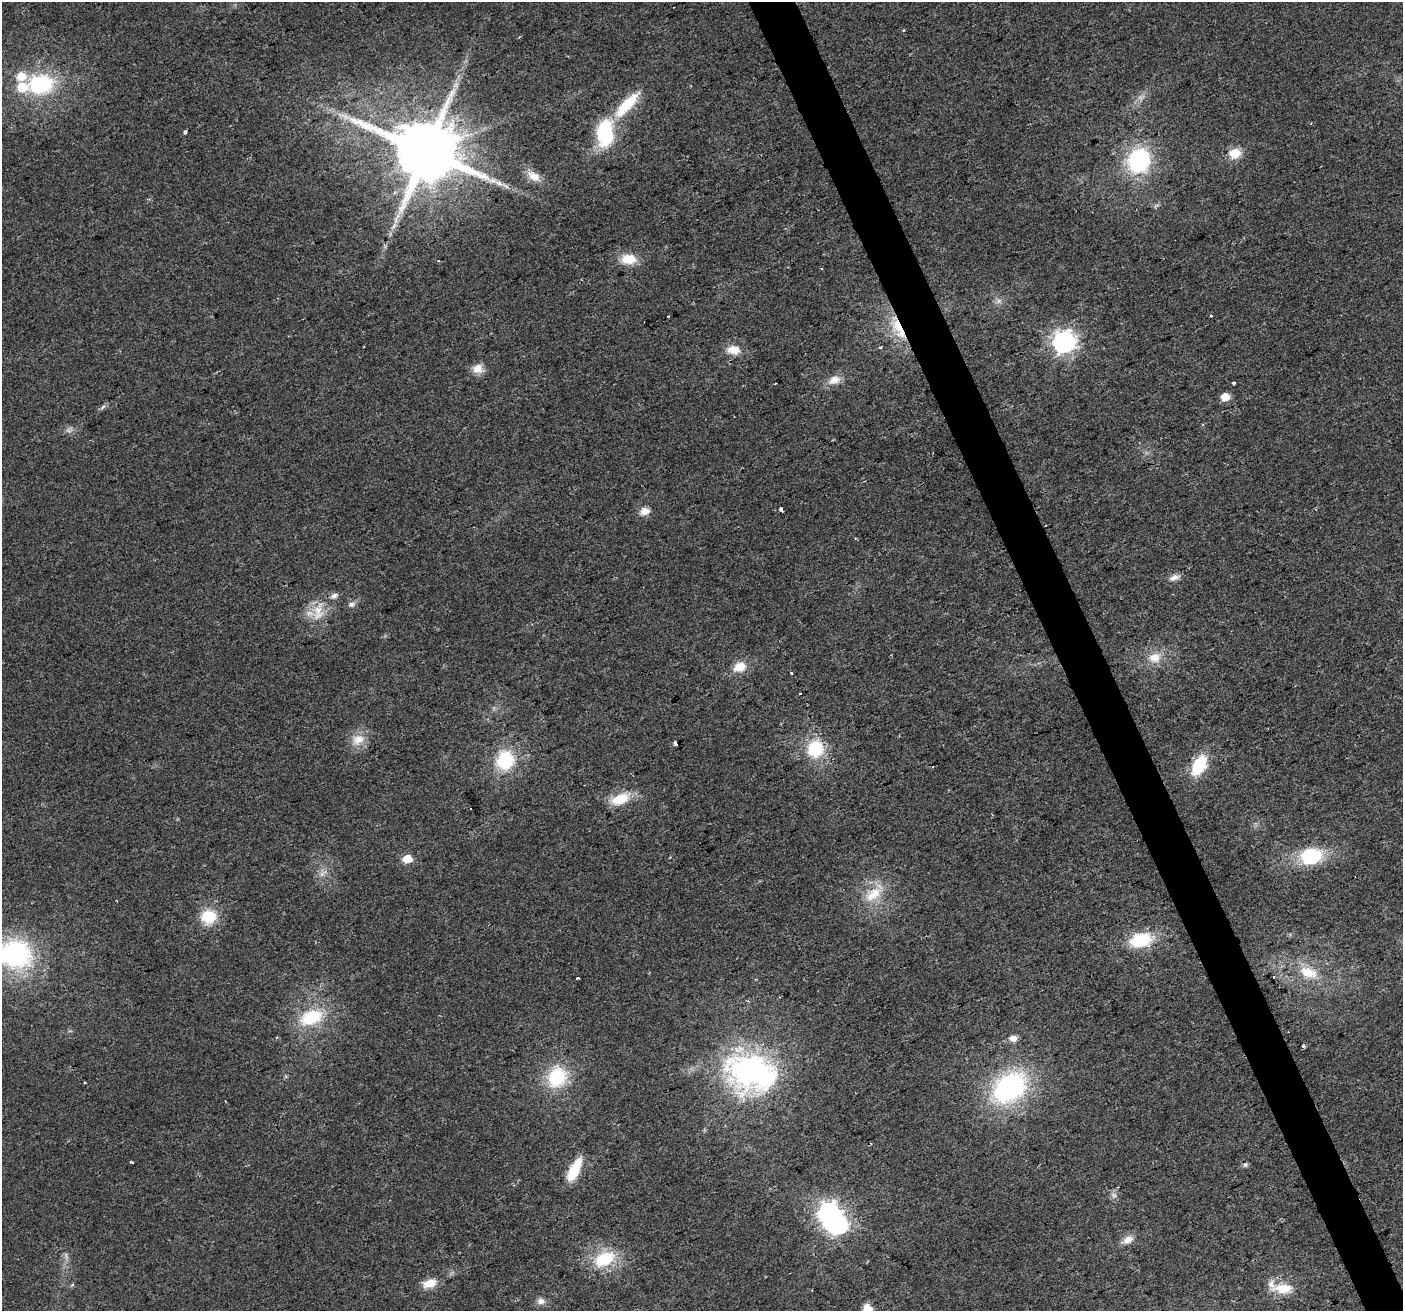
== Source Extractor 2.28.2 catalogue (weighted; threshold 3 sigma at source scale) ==
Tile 6 of 4 x 4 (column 2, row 2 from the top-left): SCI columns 1404-2804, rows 2760-4068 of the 5607 x 5461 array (HDU 1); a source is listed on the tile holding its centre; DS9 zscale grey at full resolution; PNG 1405 x 1313 px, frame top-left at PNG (2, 2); no overlay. Shown black and unused: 3% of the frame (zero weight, under 2 of 3 exposures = <1% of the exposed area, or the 3 px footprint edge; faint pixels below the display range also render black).
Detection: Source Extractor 2.28.2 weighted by HDU 2 'WHT'; one run over the whole footprint, this tile lists its part. Background 0.0293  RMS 0.0063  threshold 0.0285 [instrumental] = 3 sigma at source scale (4.5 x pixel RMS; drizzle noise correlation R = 1.50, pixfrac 1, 0.0396/0.0396 arcsec/px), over >= 5 px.
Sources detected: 80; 3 too faint to see at this stretch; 1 inside a brighter object's white glare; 6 cosmic-ray / hot-pixel residue — not listed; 3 inside a brighter listed object's ellipse — not listed separately; the other 67 listed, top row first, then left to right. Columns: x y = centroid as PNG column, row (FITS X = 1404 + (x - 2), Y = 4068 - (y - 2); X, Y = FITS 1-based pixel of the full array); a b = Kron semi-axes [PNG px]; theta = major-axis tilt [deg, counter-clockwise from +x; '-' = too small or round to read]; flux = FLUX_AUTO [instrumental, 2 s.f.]
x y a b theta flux
904 30 3 3 - 1.3
40 84 29 22 9 57
456 85 9 7 37 2.9
627 105 39 12 47 25
605 133 29 17 86 47
426 151 19 16 -9 7200
1235 153 12 10 20 12
1139 161 24 20 66 71
534 177 17 12 -27 7.9
396 220 12 6 81 3.8
628 259 17 12 -1 13
999 301 9 6 37 2.4
668 316 3 3 - 2.5
1211 316 3 2 - 1
898 327 40 12 -62 22
1064 342 8 8 - 450
880 347 4 4 - 0.99
734 350 16 11 -7 8.6
478 369 13 12 - 6.4
834 380 16 10 23 7.3
1234 383 3 3 - 2.1
1225 397 6 5 - 15
103 407 8 4 38 1.6
781 510 4 3 - 6.1
644 511 11 9 14 5.6
1174 577 15 7 17 4
334 596 8 6 25 3.1
351 604 10 7 17 2.5
318 612 26 17 84 15
1154 657 18 15 6 11
740 667 15 11 23 10
792 673 3 3 - 4
800 694 3 3 - 1.6
358 740 19 15 22 9.9
675 743 4 3 - 7.9
815 749 18 16 73 30
505 760 22 20 70 34
1199 765 20 11 61 30
620 799 25 12 22 16
1311 856 21 15 12 40
407 859 6 5 - 22
873 894 29 15 36 17
208 917 19 17 2 19
1141 940 24 14 13 32
16 953 34 30 -51 93
1308 972 28 15 -19 18
577 978 3 3 - 1.4
311 1017 27 16 21 33
1013 1038 11 8 4 3.9
1304 1046 3 3 - 2.6
750 1072 27 19 -14 240
557 1077 23 20 61 37
85 1083 3 3 - 2.8
1009 1088 34 24 38 120
131 1162 4 3 - 0.88
1245 1165 7 6 - 1.4
574 1170 21 8 64 27
1114 1195 7 6 - 2.1
828 1213 8 8 - 350
1128 1240 15 9 22 5.4
66 1257 9 3 -85 1.7
604 1259 25 15 25 29
429 1283 16 10 18 9.2
72 1284 5 4 - 1.1
1283 1288 28 12 -1 14
541 1301 11 9 -13 3.6
868 1309 9 8 - 10
Overlapping masked pixels (flux is a lower limit): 1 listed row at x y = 898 327
Isophote crosses this tile's border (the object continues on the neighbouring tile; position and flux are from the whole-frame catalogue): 2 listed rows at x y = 16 953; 868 1309